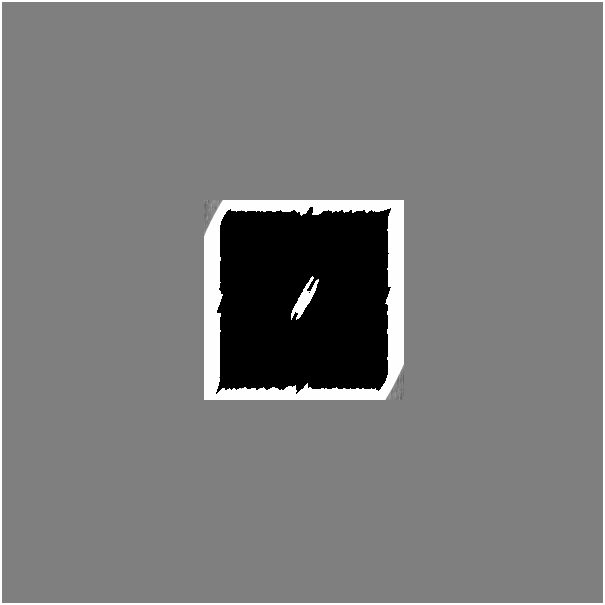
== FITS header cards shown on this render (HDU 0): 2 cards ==
NAXIS1  =                  601
NAXIS2  =                  601

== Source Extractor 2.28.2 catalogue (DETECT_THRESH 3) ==
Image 601 x 601 px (HDU 0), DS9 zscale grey, 1 PNG px = 1 image px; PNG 605 x 605 px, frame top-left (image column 1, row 601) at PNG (2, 2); no overlay
Background 0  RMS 5.3e-14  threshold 1.59e-13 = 3 sigma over >= 5 px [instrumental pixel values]
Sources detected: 13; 11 with non-positive FLUX_AUTO (blend fragments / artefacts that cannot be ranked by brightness) are not listed; the other 2 listed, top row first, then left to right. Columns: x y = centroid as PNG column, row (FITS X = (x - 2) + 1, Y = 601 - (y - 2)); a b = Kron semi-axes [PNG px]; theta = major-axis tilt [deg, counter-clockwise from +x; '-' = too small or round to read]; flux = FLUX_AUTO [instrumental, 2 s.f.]
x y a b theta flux
304 299 14 7 60 8.6
299 308 8 4 48 1.7
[11 non-positive-flux detections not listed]